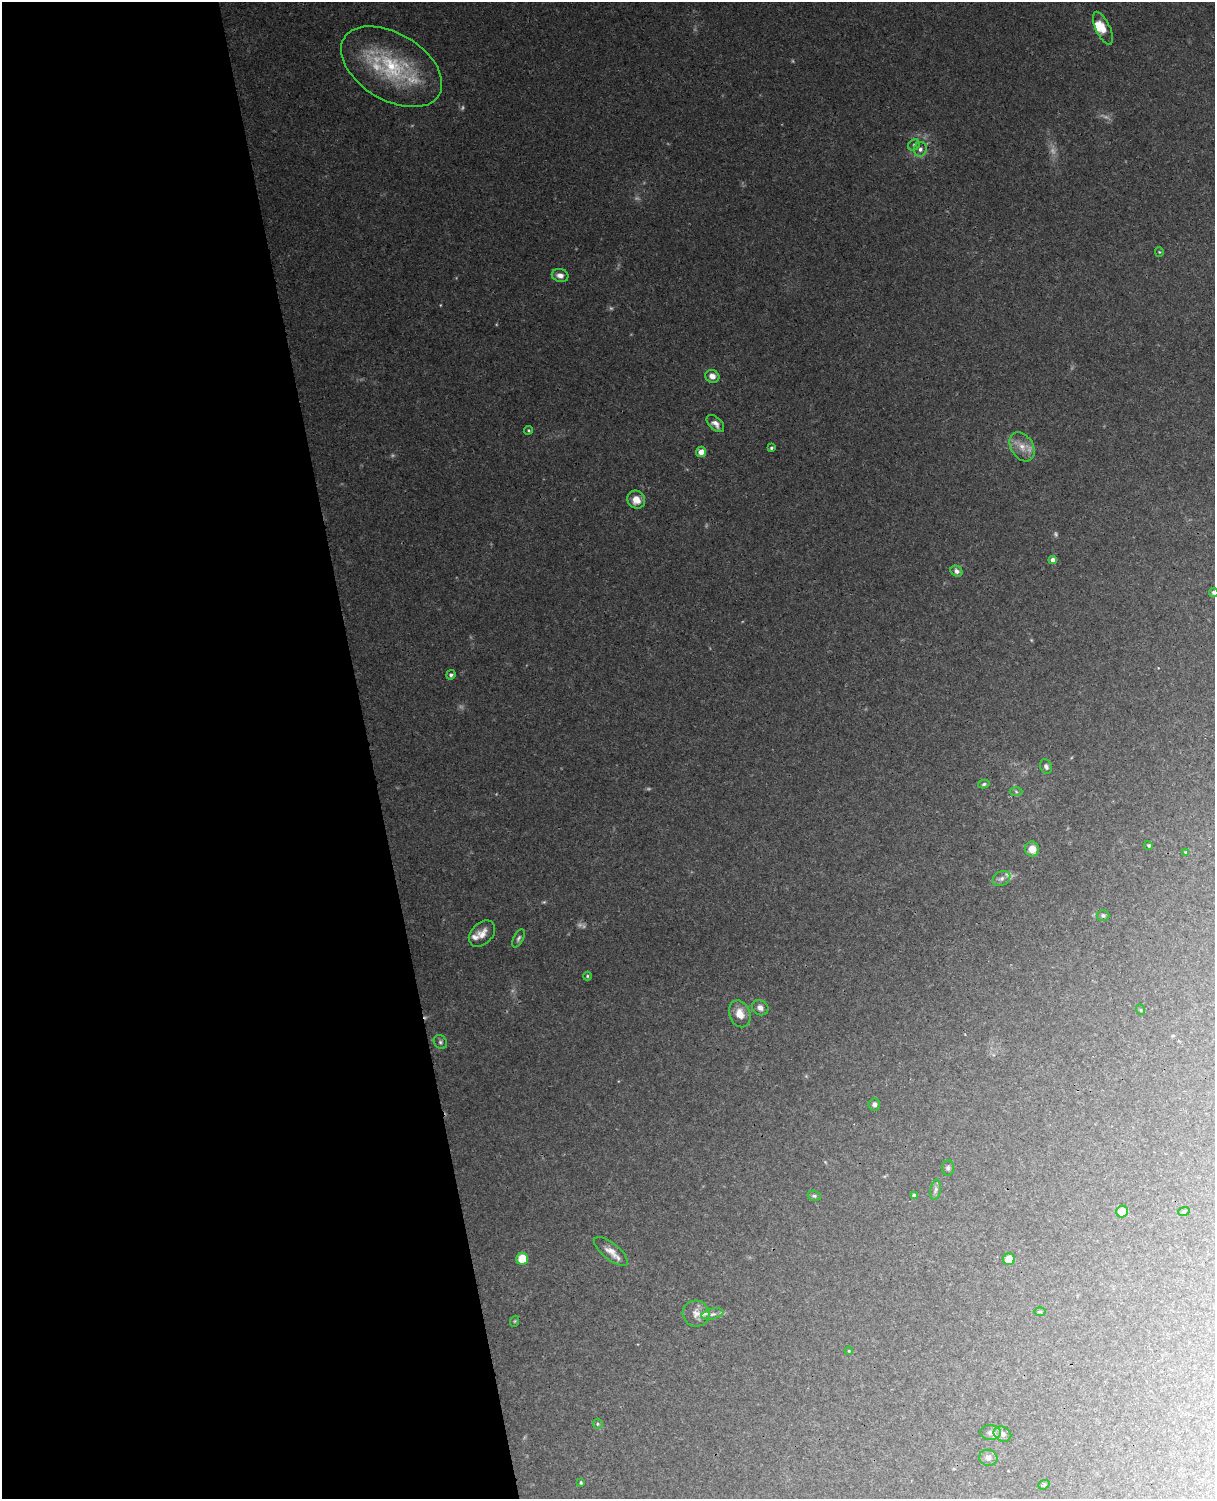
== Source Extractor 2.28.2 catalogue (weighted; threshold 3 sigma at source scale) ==
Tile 5 of 4 x 3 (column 1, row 2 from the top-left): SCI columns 57-1269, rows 1652-3148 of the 4967 x 4909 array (HDU 1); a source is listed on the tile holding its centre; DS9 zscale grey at full resolution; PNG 1217 x 1501 px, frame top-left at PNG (2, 2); each listed source drawn as its Kron ellipse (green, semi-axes under 4 px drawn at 4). Shown black and unused: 30% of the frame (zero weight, under 3 of 4 exposures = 6% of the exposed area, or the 3 px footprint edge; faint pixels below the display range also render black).
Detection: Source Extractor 2.28.2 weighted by HDU 2 'WHT'; one run over the whole footprint, this tile lists its part. Background 0.0256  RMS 0.0031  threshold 0.0138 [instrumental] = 3 sigma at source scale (4.5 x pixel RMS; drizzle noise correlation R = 1.50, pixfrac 1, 0.05/0.05 arcsec/px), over >= 5 px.
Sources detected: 68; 12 too faint to see at this stretch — neither listed nor drawn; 3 inside a brighter listed object's ellipse — not listed separately; the other 53 listed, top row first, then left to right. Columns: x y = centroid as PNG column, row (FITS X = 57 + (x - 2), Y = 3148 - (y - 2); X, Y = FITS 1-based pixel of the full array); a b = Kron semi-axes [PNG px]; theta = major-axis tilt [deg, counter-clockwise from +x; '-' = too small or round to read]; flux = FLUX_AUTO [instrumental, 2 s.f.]
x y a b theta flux
1103 28 18 7 -65 3.5
392 67 55 33 -31 29
914 145 6 5 - 0.57
920 149 7 6 - 1.1
1159 252 4 4 - 0.31
560 275 8 6 -14 1.8
712 376 7 6 - 2.2
715 424 10 6 -42 1.6
528 430 4 4 - 0.38
1022 447 16 11 -57 3.7
771 448 4 3 - 0.53
701 452 5 5 - 2.6
636 500 9 8 - 3.4
1053 560 4 4 - 2.4
956 571 6 5 - 1.2
1214 592 5 4 - 0.61
451 675 5 4 - 0.77
1046 766 7 6 - 0.91
984 784 6 4 11 0.52
1016 792 6 4 -3 0.49
1148 845 4 4 - 0.48
1032 849 7 7 - 3.5
1185 852 4 4 - 0.27
1001 879 9 7 31 1.2
1103 915 6 5 - 0.6
482 934 15 10 45 3
518 938 10 5 63 0.74
587 976 4 4 - 0.36
760 1008 8 7 - 1.4
1141 1010 5 3 - 0.29
740 1014 14 10 -68 4.1
440 1042 7 6 - 0.71
874 1104 6 5 - 0.91
948 1168 8 6 87 0.71
936 1190 10 5 79 0.94
914 1195 4 3 - 0.93
814 1196 7 5 -21 0.59
1184 1211 6 3 19 0.36
1122 1212 6 6 - 4.9
611 1251 21 8 -38 2.9
522 1259 6 6 - 9.2
1009 1259 6 6 - 5.1
1040 1311 6 4 -1 0.39
696 1314 13 13 - 2.5
712 1314 11 5 13 1.3
515 1321 5 3 - 0.29
849 1351 4 3 - 0.27
598 1424 5 4 - 0.43
990 1432 10 7 1 1.3
1002 1434 9 7 -25 1.4
988 1458 9 8 - 1.4
581 1482 4 3 - 0.33
1044 1485 6 4 21 0.41
Isophote crosses this tile's border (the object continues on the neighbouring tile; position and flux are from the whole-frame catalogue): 1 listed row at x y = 1214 592